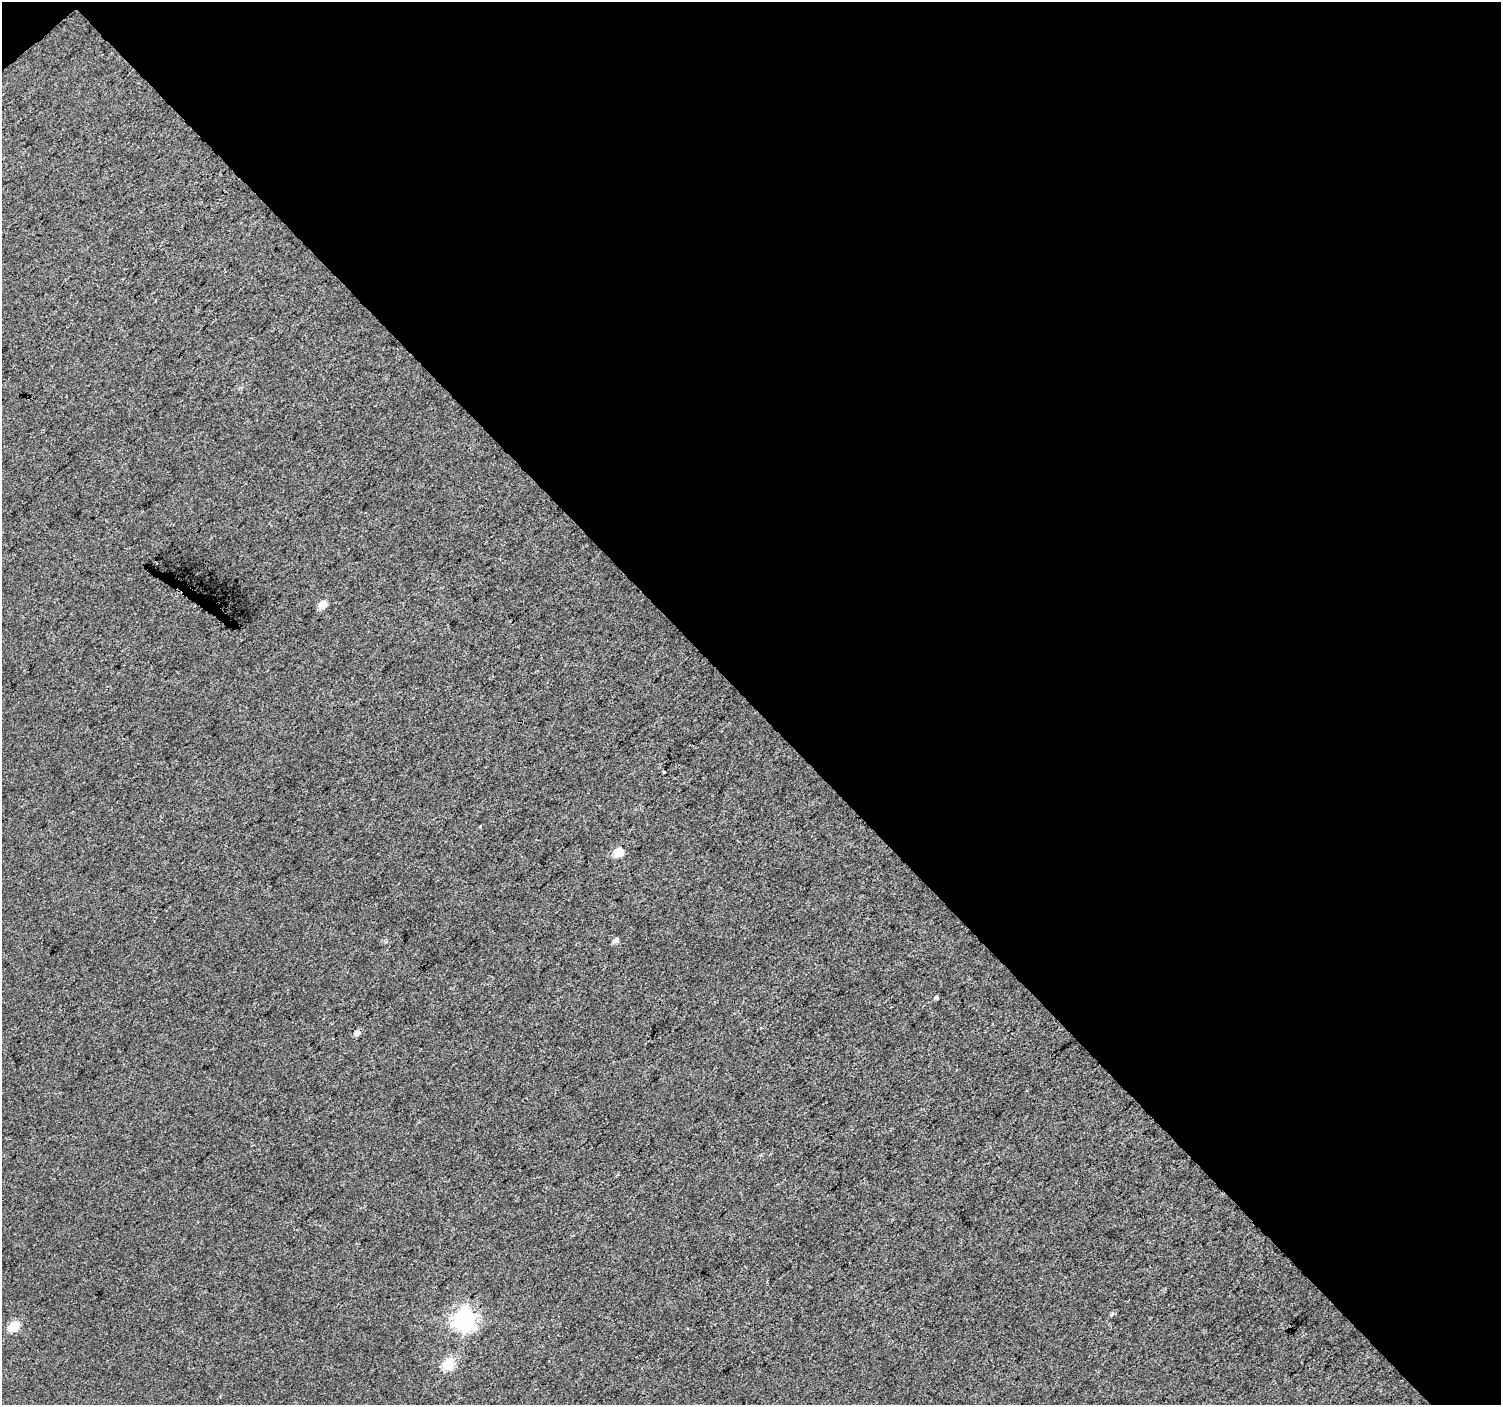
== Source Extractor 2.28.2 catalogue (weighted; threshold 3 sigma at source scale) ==
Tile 2 of 2 x 2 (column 2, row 1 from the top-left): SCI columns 1499-2997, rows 1484-2886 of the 2999 x 2986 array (HDU 1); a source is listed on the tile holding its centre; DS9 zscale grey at full resolution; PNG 1503 x 1407 px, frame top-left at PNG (2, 2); no overlay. Shown black and unused: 50% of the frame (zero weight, under 3 of 4 exposures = <1% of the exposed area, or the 3 px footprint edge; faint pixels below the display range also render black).
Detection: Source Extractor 2.28.2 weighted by HDU 2 'WHT'; one run over the whole footprint, this tile lists its part. Background 0.0397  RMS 0.011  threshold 0.0505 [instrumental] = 3 sigma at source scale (4.5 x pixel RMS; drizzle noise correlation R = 1.50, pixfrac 1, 0.0396/0.0396 arcsec/px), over >= 5 px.
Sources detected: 10; all 10 listed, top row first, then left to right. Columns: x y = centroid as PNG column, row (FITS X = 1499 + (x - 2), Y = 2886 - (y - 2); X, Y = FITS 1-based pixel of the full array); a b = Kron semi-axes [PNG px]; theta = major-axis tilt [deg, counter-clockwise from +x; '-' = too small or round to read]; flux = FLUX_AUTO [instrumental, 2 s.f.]
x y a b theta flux
322 605 6 5 - 20
663 772 4 3 - 4.4
618 852 7 6 - 27
615 940 7 5 41 4
936 997 5 4 - 1.9
357 1033 7 5 40 4.9
1112 1314 5 3 - 1.3
464 1320 8 8 - 600
13 1327 6 6 - 56
448 1365 6 6 - 77